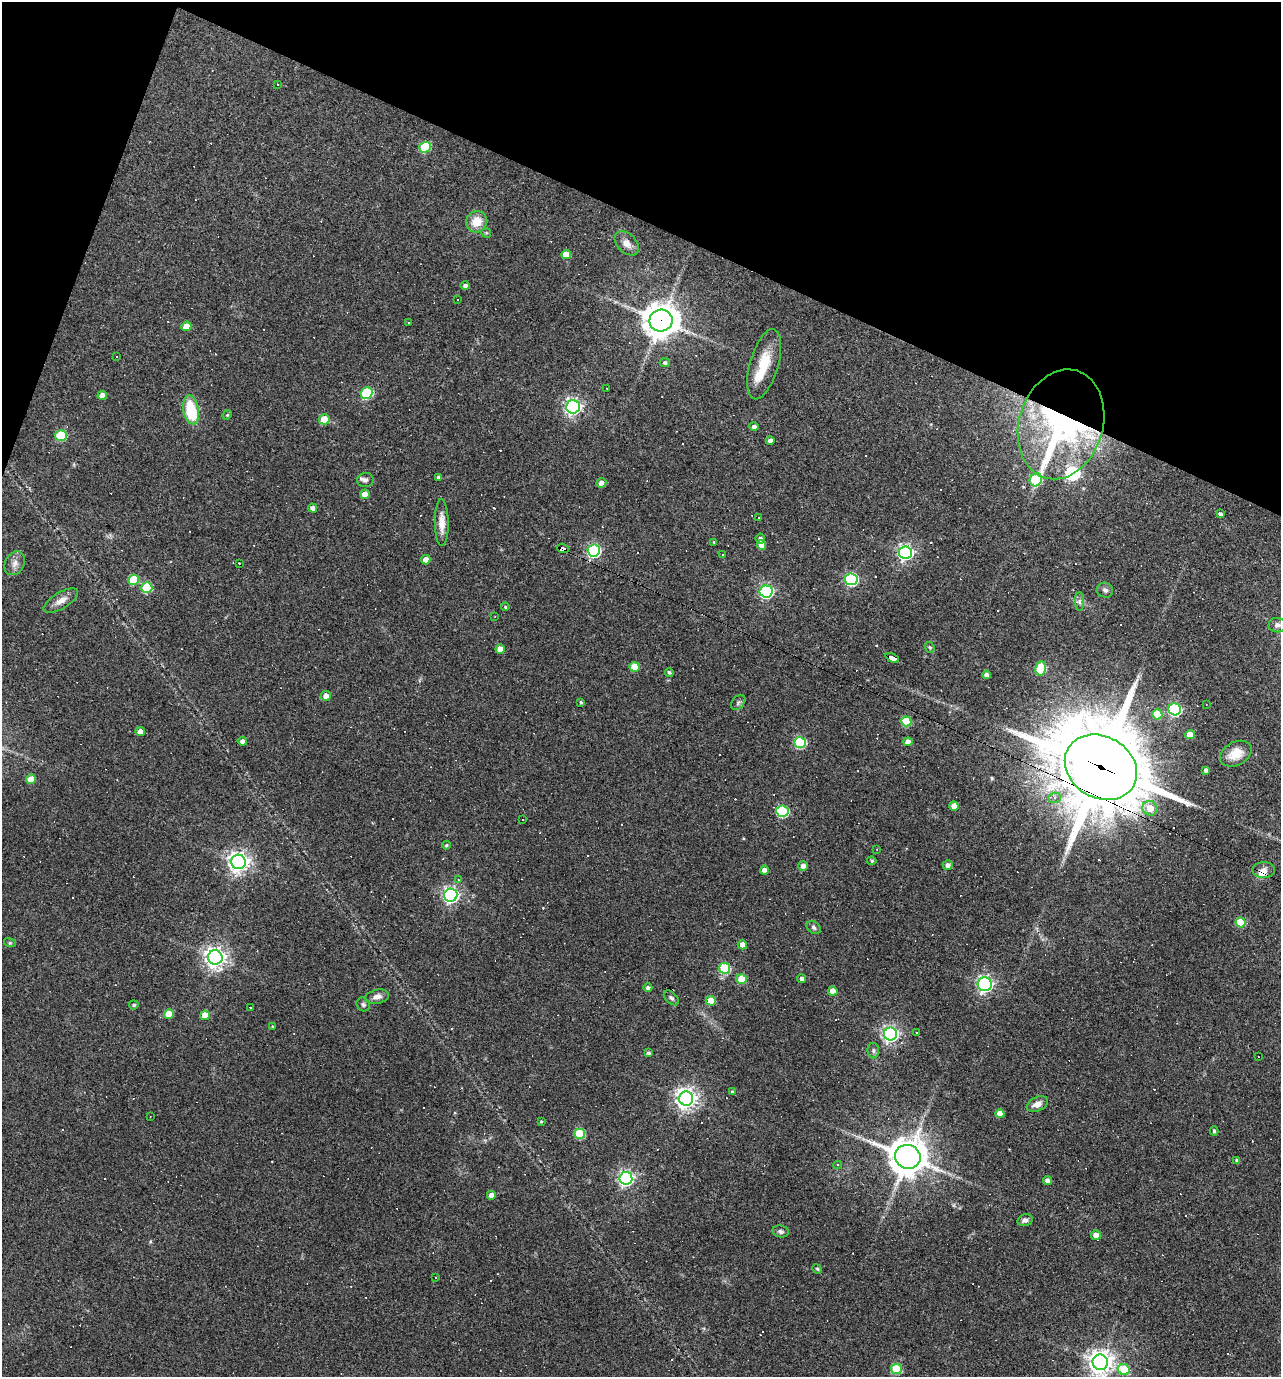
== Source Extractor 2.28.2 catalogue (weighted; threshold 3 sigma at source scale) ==
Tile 2 of 4 x 4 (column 2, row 1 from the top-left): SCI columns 1413-2691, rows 4125-5499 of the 5514 x 5499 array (HDU 1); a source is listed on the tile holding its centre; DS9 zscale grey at full resolution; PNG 1283 x 1379 px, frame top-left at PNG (2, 2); each listed source drawn as its Kron ellipse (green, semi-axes under 4 px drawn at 4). Shown black and unused: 19% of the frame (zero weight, under 3 of 4 exposures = <1% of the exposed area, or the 3 px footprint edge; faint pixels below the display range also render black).
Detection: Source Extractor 2.28.2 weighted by HDU 2 'WHT'; one run over the whole footprint, this tile lists its part. Background 0.0693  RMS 0.0056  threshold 0.0251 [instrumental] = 3 sigma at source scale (4.5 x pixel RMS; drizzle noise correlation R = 1.50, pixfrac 1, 0.05/0.05 arcsec/px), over >= 5 px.
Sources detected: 220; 77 cosmic-ray / hot-pixel residue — neither listed nor drawn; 4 inside a brighter listed object's ellipse — not listed separately; the other 139 listed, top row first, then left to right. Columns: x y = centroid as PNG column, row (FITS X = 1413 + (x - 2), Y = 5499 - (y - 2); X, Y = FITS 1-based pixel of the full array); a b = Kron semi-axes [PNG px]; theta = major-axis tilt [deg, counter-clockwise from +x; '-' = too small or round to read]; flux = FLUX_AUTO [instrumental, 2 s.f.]
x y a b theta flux
278 84 3 2 - 0.79
425 147 6 5 - 27
477 222 11 10 - 8.5
486 233 5 4 - 0.74
627 243 14 9 -44 4
566 254 5 4 - 7.6
465 285 5 4 - 1.6
457 300 3 3 - 3.5
661 320 11 11 - 920
408 322 3 2 - 0.48
186 326 5 4 - 6.1
117 357 3 2 - 0.53
665 363 5 4 - 1.3
764 364 36 14 74 17
607 388 3 2 - 0.77
367 393 6 5 - 45
102 395 4 4 - 3.8
573 407 7 6 - 200
191 410 15 7 -80 25
227 415 5 4 - 0.58
324 419 5 5 - 11
1061 424 56 42 73 200
754 426 5 4 - 1.8
61 435 6 5 - 31
770 441 4 4 - 2.4
439 477 4 3 - 1.2
365 480 8 7 - 2.2
1036 480 7 6 - 35
601 483 5 4 - 2.4
365 494 5 4 - 5.7
313 508 4 4 - 2.4
1220 514 4 3 - 1.7
759 517 2 2 - 0.51
442 523 23 7 -89 5.7
760 538 5 4 - 1.5
714 542 4 4 - 0.55
761 545 5 4 - 4.1
563 548 6 4 -19 150
594 550 6 6 - 100
905 553 6 6 - 170
723 555 2 2 - 0.42
426 560 5 4 - 3.5
15 563 12 9 62 3.3
239 563 2 2 - 0.35
851 579 6 6 - 93
133 580 5 5 - 18
147 588 5 5 - 33
1105 590 8 7 - 2
766 591 6 6 - 110
61 601 19 8 31 4.5
1079 601 9 4 -90 1.5
505 607 4 3 - 0.64
495 616 3 2 - 0.4
1277 625 8 7 - 2.9
930 647 6 4 -68 0.73
500 649 4 4 - 5.3
892 658 7 4 -25 74
635 667 5 5 - 10
1041 668 7 5 80 26
669 672 4 4 - 1.1
987 675 4 4 - 2.5
326 696 5 5 - 3
581 702 4 3 - 0.78
738 702 8 6 49 1.4
1206 704 3 2 - 0.36
1175 709 6 6 - 79
1157 714 5 5 - 13
906 721 5 5 - 21
140 732 5 4 - 3.7
1190 735 5 4 - 7.5
242 741 4 4 - 2.4
908 742 4 4 - 4
800 743 6 5 - 48
1236 754 17 11 28 8.3
1101 767 38 31 -31 7200
1206 770 4 4 - 1.9
31 779 5 4 - 6.7
1055 798 6 5 - 1.9
954 806 5 4 - 4.1
1150 808 7 7 - 6.9
782 811 6 5 - 54
522 819 2 2 - 0.39
446 845 4 4 - 0.82
877 849 3 2 - 0.37
872 861 4 4 - 0.76
238 862 7 7 - 350
948 865 5 4 - 2.3
803 866 5 5 - 2.6
764 870 4 4 - 2.4
1264 870 11 8 -1 4.1
458 880 4 3 - 0.61
451 895 6 6 - 190
1241 922 5 5 - 17
814 928 8 5 -34 1.3
10 943 6 4 -17 0.74
742 945 5 4 - 3.7
215 957 7 7 - 370
725 968 5 5 - 37
741 979 5 5 - 15
802 979 4 4 - 1.6
985 984 7 7 - 150
648 988 4 4 - 1.6
833 991 4 4 - 6.1
377 997 12 7 12 3.1
671 998 9 5 -43 1.4
711 1001 5 4 - 8.6
363 1004 7 6 - 1.2
134 1005 4 4 - 0.95
250 1007 3 2 - 0.44
169 1014 5 5 - 9.7
205 1015 5 4 - 8.4
273 1027 3 3 - 0.8
916 1033 3 3 - 1.1
890 1034 6 6 - 190
873 1051 8 6 -89 1.5
648 1053 4 3 - 1.3
1258 1057 2 2 - 0.34
732 1092 4 4 - 0.57
686 1099 7 7 - 380
1037 1104 11 7 24 3.8
1000 1114 4 4 - 5.8
150 1117 3 2 - 0.47
541 1121 3 3 - 0.57
1214 1131 4 4 - 1.1
580 1134 5 5 - 29
908 1157 13 12 - 1300
1237 1160 4 4 - 1.3
837 1165 4 4 - 0.66
626 1178 6 6 - 160
1047 1180 5 4 - 2.6
491 1195 4 4 - 3.6
1025 1220 8 5 15 2.1
781 1231 8 6 -10 1.6
1096 1235 5 4 - 4
817 1269 5 4 - 0.67
435 1277 3 3 - 4.1
1100 1362 8 7 - 500
896 1369 5 5 - 28
1124 1369 6 5 - 16
Overlapping masked pixels (flux is a lower limit): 6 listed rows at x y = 661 320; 1061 424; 563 548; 892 658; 1101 767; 1264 870
Isophote crosses this tile's border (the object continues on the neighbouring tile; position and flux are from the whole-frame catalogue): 1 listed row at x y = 1100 1362